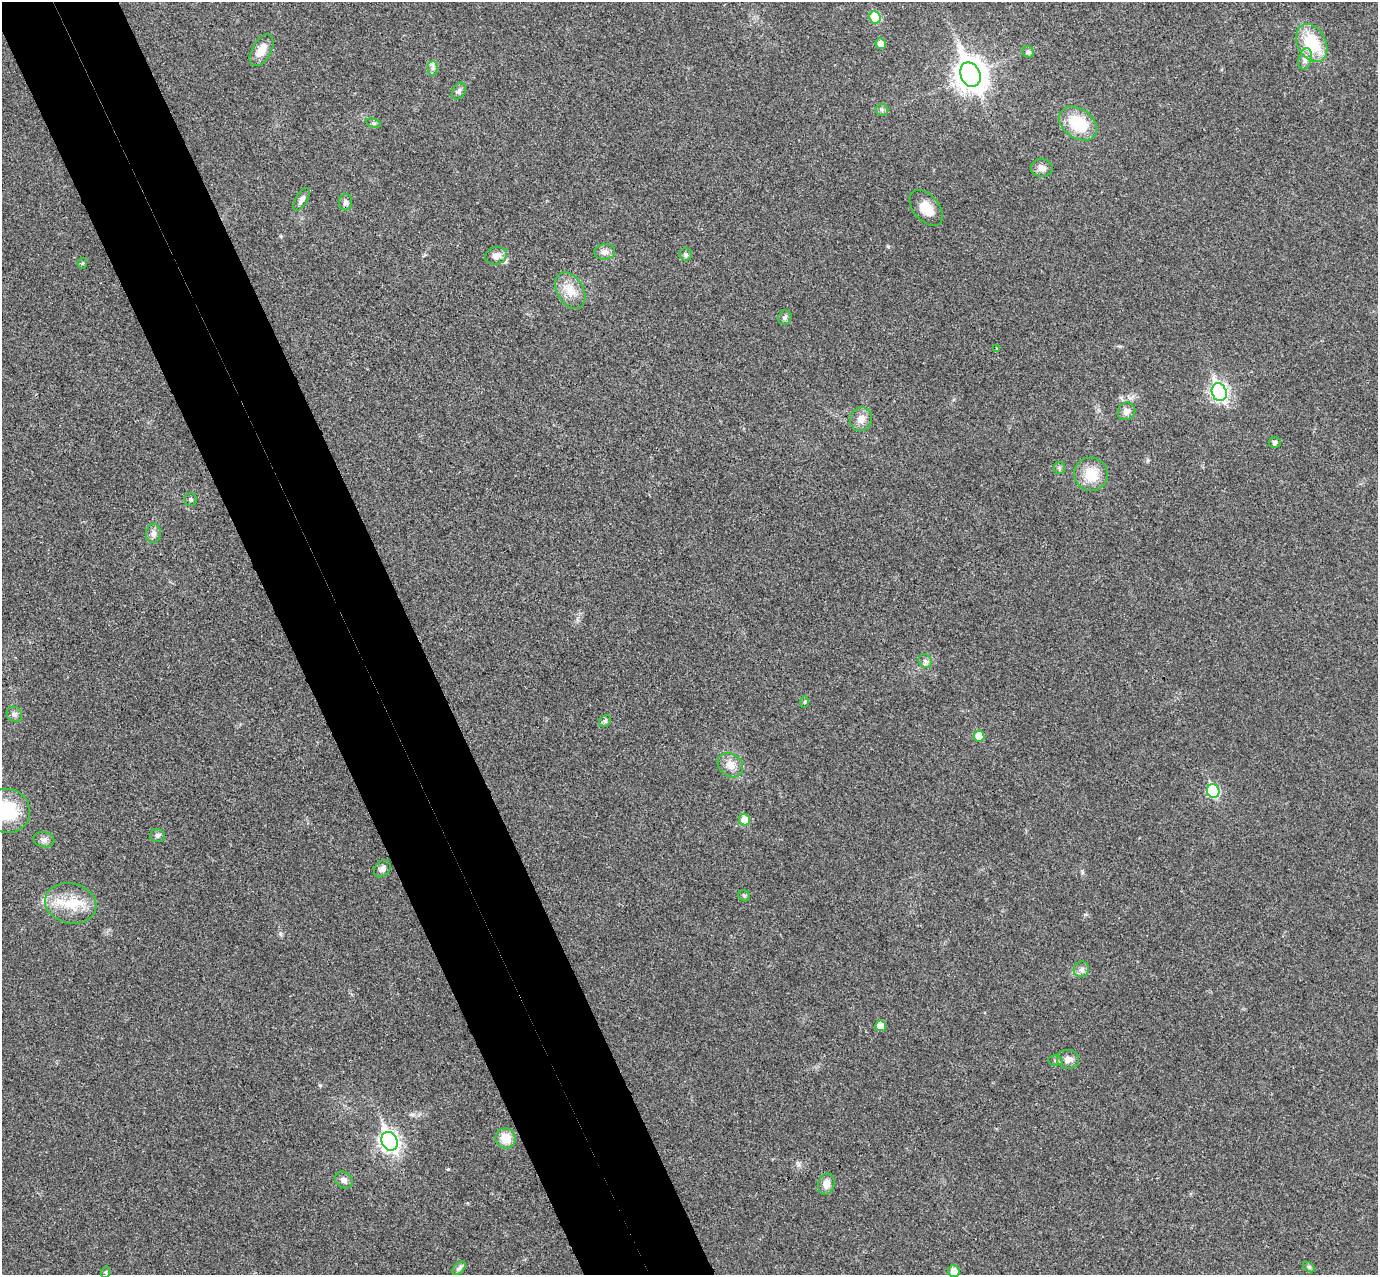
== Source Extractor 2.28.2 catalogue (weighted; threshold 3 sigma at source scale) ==
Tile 11 of 4 x 4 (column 3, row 3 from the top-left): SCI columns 2807-4182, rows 1451-2723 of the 5615 x 5574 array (HDU 1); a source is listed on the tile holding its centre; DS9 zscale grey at full resolution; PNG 1380 x 1277 px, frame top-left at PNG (2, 2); each listed source drawn as its Kron ellipse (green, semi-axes under 4 px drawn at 4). Shown black and unused: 9% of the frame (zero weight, under 3 of 4 exposures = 6% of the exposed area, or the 3 px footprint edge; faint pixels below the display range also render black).
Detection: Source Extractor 2.28.2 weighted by HDU 2 'WHT'; one run over the whole footprint, this tile lists its part. Background 0.0328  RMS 0.0049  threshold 0.0219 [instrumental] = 3 sigma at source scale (4.5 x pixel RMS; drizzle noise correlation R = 1.50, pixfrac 1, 0.05/0.05 arcsec/px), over >= 5 px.
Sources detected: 58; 1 inside a brighter listed object's ellipse — not listed separately; the other 57 listed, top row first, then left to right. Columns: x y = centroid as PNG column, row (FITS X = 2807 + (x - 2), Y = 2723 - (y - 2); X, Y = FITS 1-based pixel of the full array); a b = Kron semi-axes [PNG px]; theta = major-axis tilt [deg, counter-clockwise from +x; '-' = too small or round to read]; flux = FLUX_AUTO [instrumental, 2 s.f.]
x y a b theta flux
875 17 6 5 - 19
1312 43 20 14 -62 21
881 44 5 5 - 4.3
262 50 17 9 60 5.9
1028 52 6 5 - 1.4
1305 59 11 6 75 2.3
433 68 7 5 89 1.5
970 75 13 9 -65 680
459 91 9 6 60 1.5
882 110 6 6 - 0.94
373 123 7 4 -15 0.72
1078 124 21 14 -35 19
1042 168 11 8 -2 2.8
301 199 13 5 59 1.9
346 202 8 6 89 1.6
926 208 21 13 -50 7.3
605 252 10 7 6 2.8
686 254 6 6 - 1.1
496 256 11 8 19 3
82 263 5 5 - 0.61
570 291 20 13 -59 7.3
785 317 7 6 - 1.4
997 349 4 3 - 0.38
1219 392 9 7 -68 130
1126 411 9 8 - 2.7
861 419 12 11 - 3.8
1275 442 6 5 - 1.3
1059 468 6 5 - 0.87
1091 474 17 16 - 11
191 500 6 6 - 1
153 533 10 7 84 2.2
925 661 7 6 - 1.4
804 702 6 4 88 0.57
14 714 8 7 - 1.6
605 721 6 5 - 1
979 736 5 5 - 8.1
730 765 14 11 -39 4.7
1213 791 7 6 - 37
7 811 23 22 - 26
745 820 6 5 - 7.9
157 836 7 6 - 1.1
44 840 10 7 -11 1.9
382 869 9 7 50 2
744 896 6 5 - 0.74
71 903 26 20 -13 15
1081 969 8 7 - 1.8
881 1026 5 5 - 6.5
1068 1059 11 9 -6 3.3
1056 1060 7 5 2 0.89
506 1138 10 10 - 8.7
390 1141 10 8 -66 220
344 1180 9 7 -38 2.1
826 1184 11 8 76 4.2
1309 1267 7 4 -34 0.76
459 1268 8 5 44 1.3
954 1271 6 5 - 4.9
106 1272 5 3 - 0.51
Isophote crosses this tile's border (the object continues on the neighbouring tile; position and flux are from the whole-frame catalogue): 2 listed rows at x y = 7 811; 954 1271
Unlisted compact peaks at least as high as the median listed source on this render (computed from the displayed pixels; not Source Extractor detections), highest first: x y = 320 1085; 448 1169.